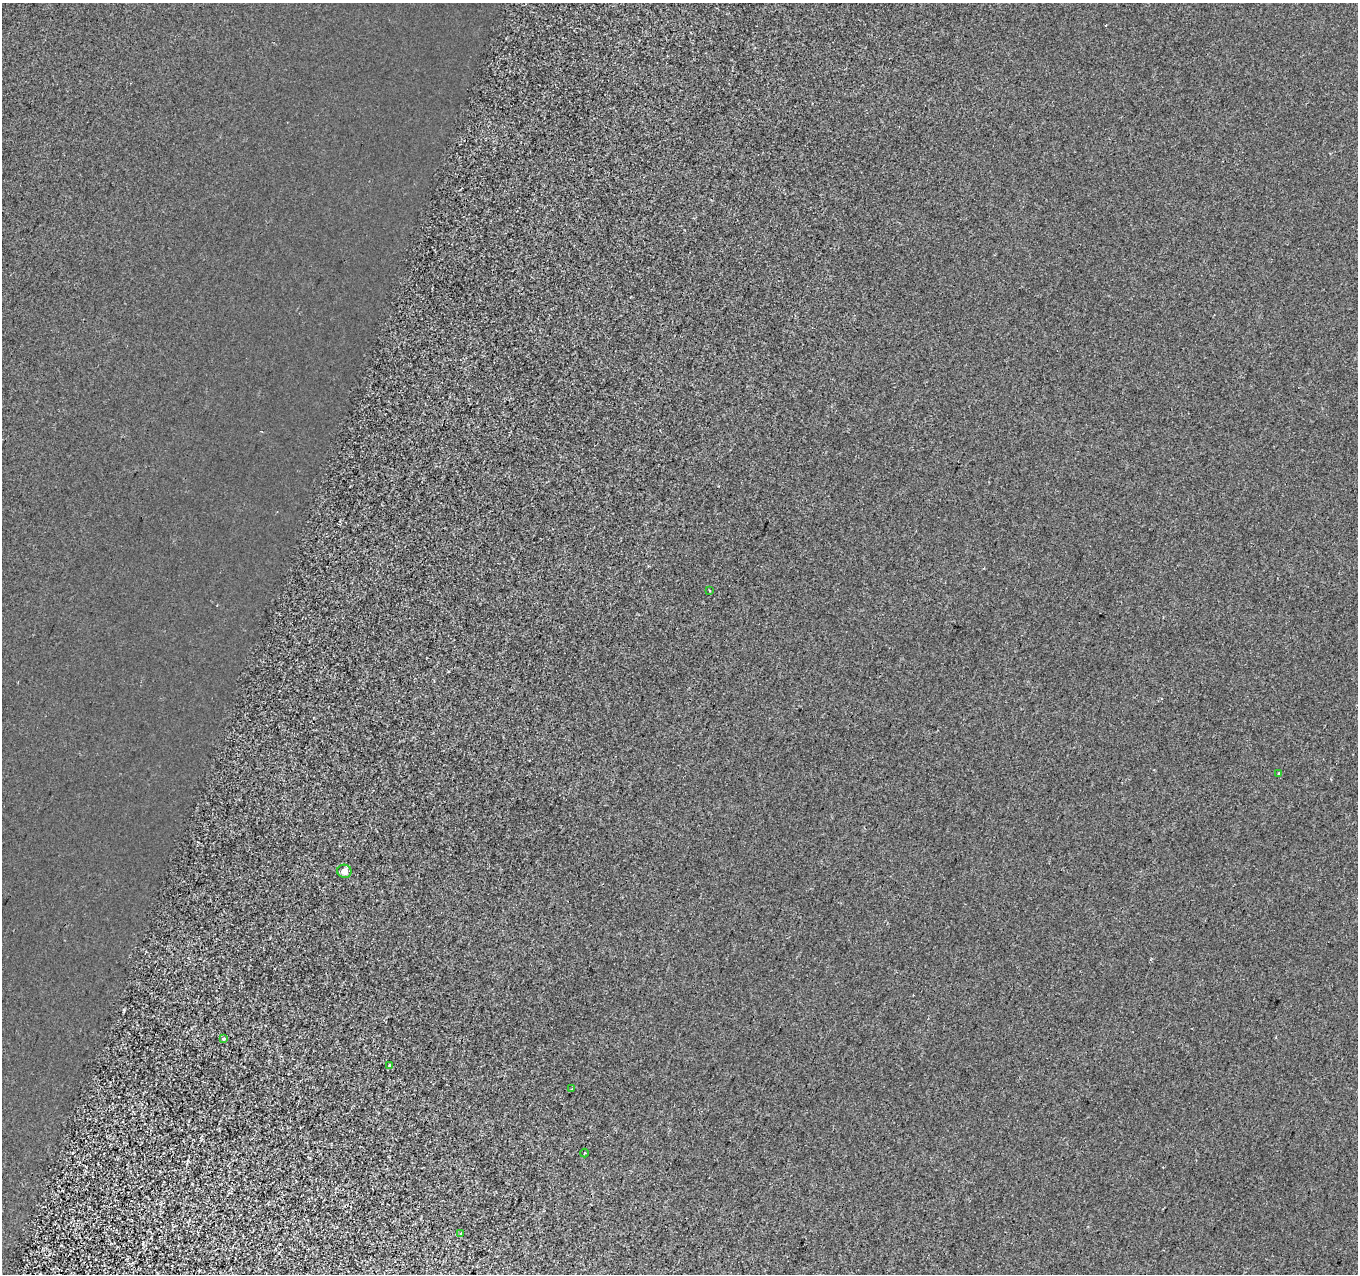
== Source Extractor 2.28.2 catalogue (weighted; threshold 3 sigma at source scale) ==
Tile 7 of 4 x 4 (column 3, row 2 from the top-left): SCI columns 2726-4081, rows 2827-4098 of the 5442 x 5593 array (HDU 1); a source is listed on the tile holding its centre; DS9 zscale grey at full resolution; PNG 1360 x 1276 px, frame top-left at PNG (2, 3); each listed source drawn as its Kron ellipse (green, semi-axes under 4 px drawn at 4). Shown black and unused: <1% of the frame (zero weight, under 2 of 3 exposures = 1% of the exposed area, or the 3 px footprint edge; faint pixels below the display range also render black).
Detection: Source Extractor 2.28.2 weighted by HDU 2 'WHT'; one run over the whole footprint, this tile lists its part. Background 8.55e-04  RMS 0.0049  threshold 0.0223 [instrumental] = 3 sigma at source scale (4.5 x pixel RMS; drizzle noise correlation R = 1.50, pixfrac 1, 0.0396/0.0396 arcsec/px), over >= 5 px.
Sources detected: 9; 1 cosmic-ray / hot-pixel residue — neither listed nor drawn; the other 8 listed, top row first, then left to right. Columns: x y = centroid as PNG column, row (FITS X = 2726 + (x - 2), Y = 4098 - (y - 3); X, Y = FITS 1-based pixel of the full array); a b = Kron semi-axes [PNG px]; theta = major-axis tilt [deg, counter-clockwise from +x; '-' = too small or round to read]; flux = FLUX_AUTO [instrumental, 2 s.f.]
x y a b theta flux
710 591 3 2 - 0.58
1279 773 3 3 - 1.2
344 871 7 6 - 3.5
223 1039 3 3 - 2.9
389 1065 3 3 - 2.8
572 1089 3 3 - 1.7
584 1153 4 3 - 0.46
461 1233 3 3 - 1.4